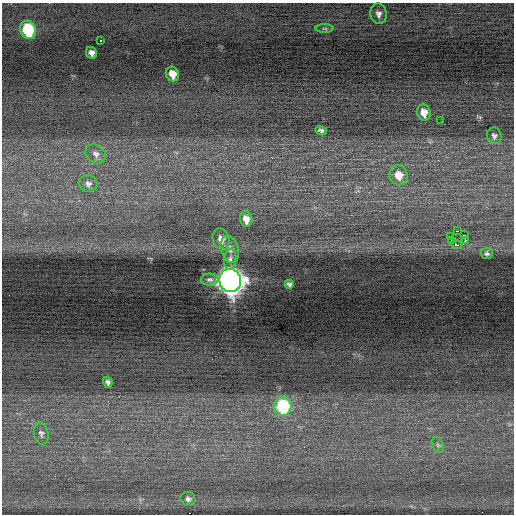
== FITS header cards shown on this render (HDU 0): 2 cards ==
NAXIS1  =                  512 / Axis length
NAXIS2  =                  512 / Axis length

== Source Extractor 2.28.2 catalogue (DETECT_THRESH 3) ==
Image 512 x 512 px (HDU 0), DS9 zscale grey, 1 PNG px = 1 image px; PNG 516 x 516 px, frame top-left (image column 1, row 512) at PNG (2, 3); each listed source drawn as its Kron ellipse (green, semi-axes under 4 px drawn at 4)
Background 0.0507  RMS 0.71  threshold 2.13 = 3 sigma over >= 5 px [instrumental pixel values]
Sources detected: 32; all 32 listed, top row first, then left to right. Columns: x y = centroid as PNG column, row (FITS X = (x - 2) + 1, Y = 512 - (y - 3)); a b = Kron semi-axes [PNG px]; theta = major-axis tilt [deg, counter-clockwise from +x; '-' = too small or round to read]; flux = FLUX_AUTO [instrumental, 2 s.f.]
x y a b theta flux
379 14 10 8 -79 260
325 28 9 4 0 90
28 30 9 7 -69 4000
101 41 3 3 - 570
91 53 6 5 - 230
172 74 7 6 - 600
424 112 8 7 - 520
441 121 2 2 - 48
321 130 6 4 -22 130
494 136 8 7 - 150
96 154 11 8 -34 240
399 175 10 9 - 690
88 184 9 8 - 190
246 219 8 6 -71 470
458 231 3 2 - 410
465 235 2 2 - 190
451 237 2 2 - 170
221 239 11 8 -73 400
452 240 4 2 - 85
465 240 3 2 - 240
456 245 6 3 -13 310
230 249 14 8 -75 280
487 254 6 5 - 100
230 259 10 6 81 180
210 279 8 6 1 140
230 280 12 10 -64 67000
289 284 5 5 - 130
108 382 5 4 - 150
283 406 9 8 - 4300
41 433 11 7 -78 170
438 445 8 5 -60 100
188 499 7 7 - 160